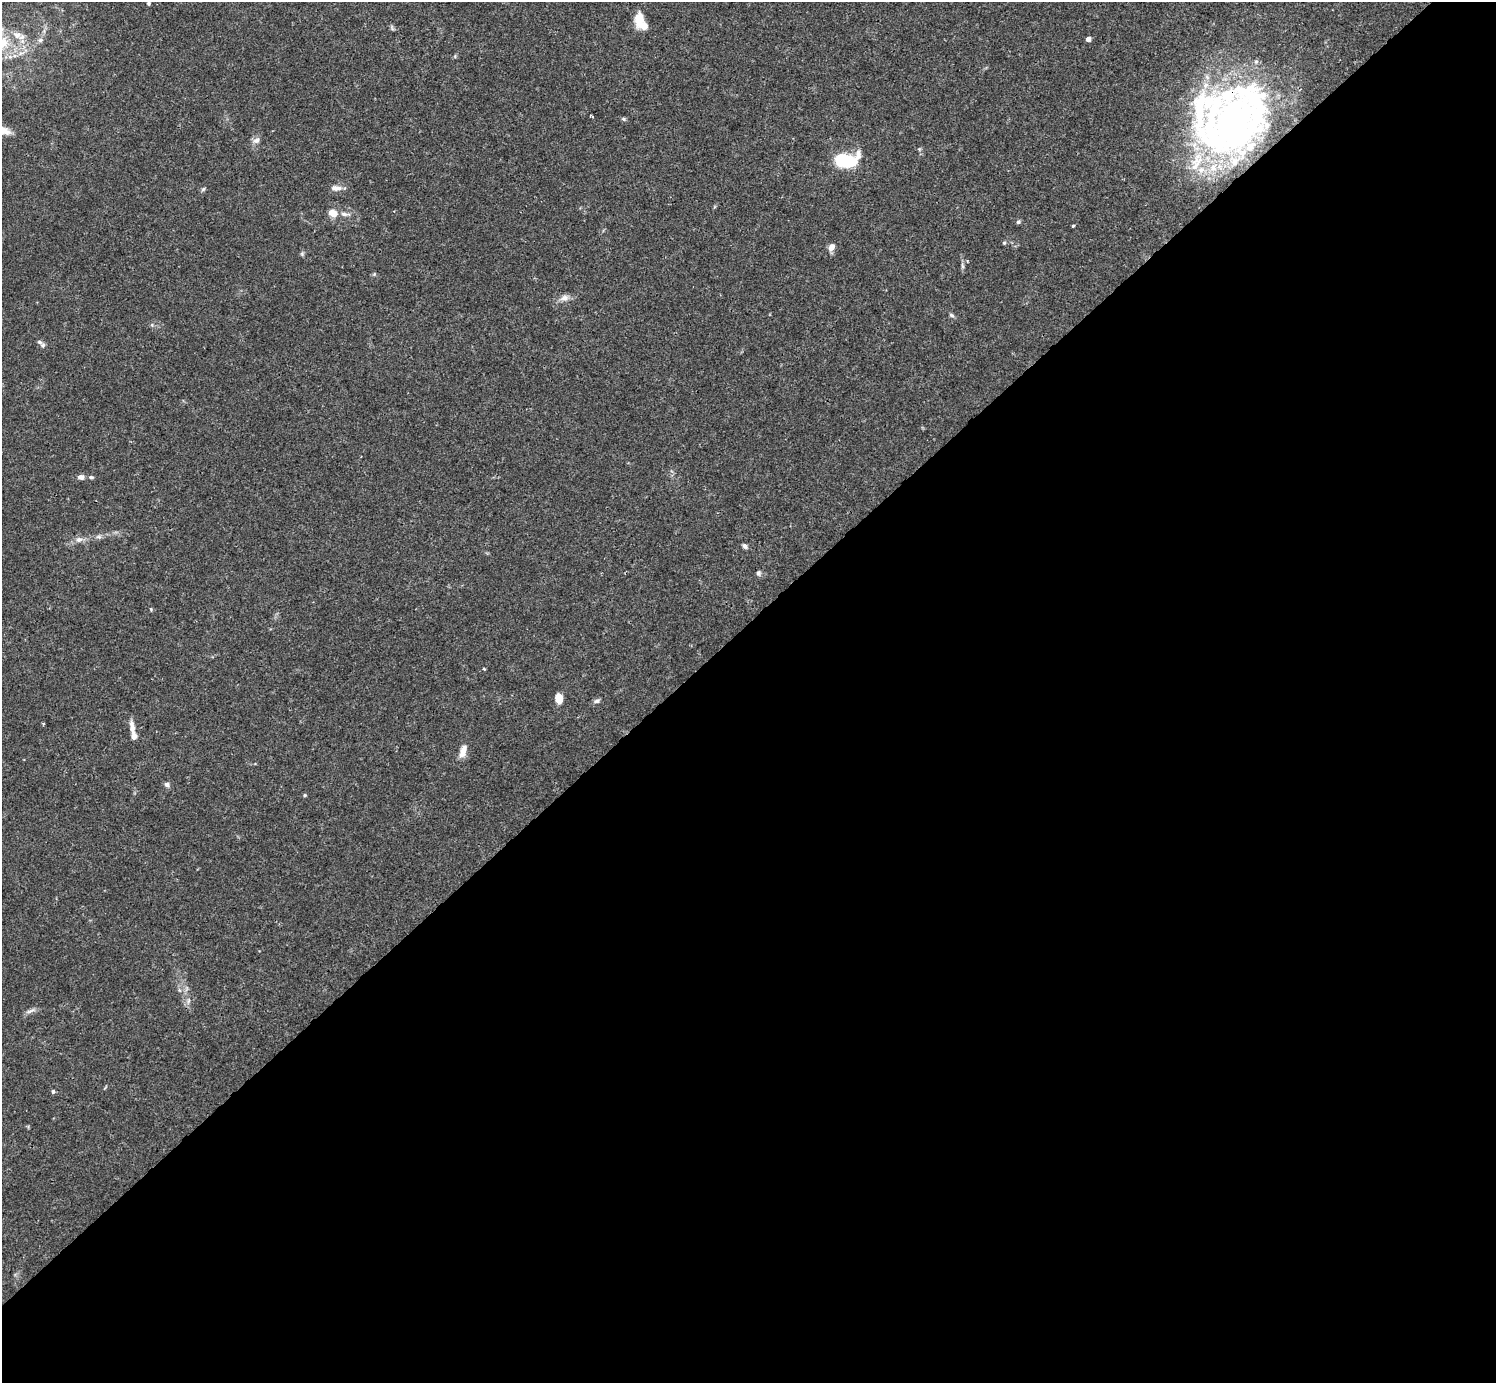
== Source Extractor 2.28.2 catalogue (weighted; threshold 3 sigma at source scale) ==
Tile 15 of 4 x 4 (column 3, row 4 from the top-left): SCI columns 2991-4484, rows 158-1538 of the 5982 x 5981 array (HDU 1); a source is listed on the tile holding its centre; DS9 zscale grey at full resolution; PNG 1498 x 1385 px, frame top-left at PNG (2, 2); no overlay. Shown black and unused: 55% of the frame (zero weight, under 3 of 4 exposures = <1% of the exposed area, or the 3 px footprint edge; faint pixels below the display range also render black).
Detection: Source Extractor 2.28.2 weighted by HDU 2 'WHT'; one run over the whole footprint, this tile lists its part. Background 0.0165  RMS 0.0022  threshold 0.00972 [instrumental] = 3 sigma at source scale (4.5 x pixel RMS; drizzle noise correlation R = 1.50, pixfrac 1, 0.05/0.05 arcsec/px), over >= 5 px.
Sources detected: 54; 3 inside a brighter object's white glare — not listed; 9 inside a brighter listed object's ellipse — not listed separately; the other 42 listed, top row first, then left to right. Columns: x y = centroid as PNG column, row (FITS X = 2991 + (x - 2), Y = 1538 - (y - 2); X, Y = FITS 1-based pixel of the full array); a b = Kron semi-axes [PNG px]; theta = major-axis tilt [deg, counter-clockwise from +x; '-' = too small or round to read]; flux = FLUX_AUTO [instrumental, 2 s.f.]
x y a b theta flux
149 3 5 4 - 0.34
639 19 17 9 86 3.7
17 35 12 10 -18 2
1088 39 4 4 - 1.5
40 40 8 6 15 0.68
623 119 6 5 - 0.33
1232 123 82 54 -78 68
2 131 15 9 -2 3
256 140 11 8 37 1
919 149 6 4 -45 0.28
845 160 17 9 4 19
336 188 15 7 -2 1.3
203 189 6 5 - 0.34
332 213 12 9 -26 2.1
345 214 16 5 -7 1
1018 222 5 5 - 0.43
1073 226 3 3 - 0.56
1004 243 5 4 - 0.28
831 247 9 7 55 1.3
302 254 6 5 - 0.35
962 266 9 4 -81 0.48
374 274 5 5 - 0.28
564 298 12 9 14 1.3
951 315 7 5 -18 0.42
39 342 10 5 -32 0.67
81 477 8 6 7 0.96
91 477 7 4 0 0.39
99 537 9 5 -5 0.59
79 540 9 7 16 1
745 546 7 5 -41 0.65
758 573 7 6 - 0.51
151 609 5 3 - 0.21
484 669 4 3 - 0.31
559 698 8 6 -72 3.2
597 701 8 6 16 0.6
132 727 18 6 -79 1.5
463 751 15 7 74 2
167 784 7 6 - 0.62
305 795 4 4 - 0.25
188 1001 7 4 71 0.47
30 1011 14 4 22 0.77
53 1092 5 4 - 0.46
Isophote crosses this tile's border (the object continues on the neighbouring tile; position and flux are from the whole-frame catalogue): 2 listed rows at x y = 149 3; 2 131